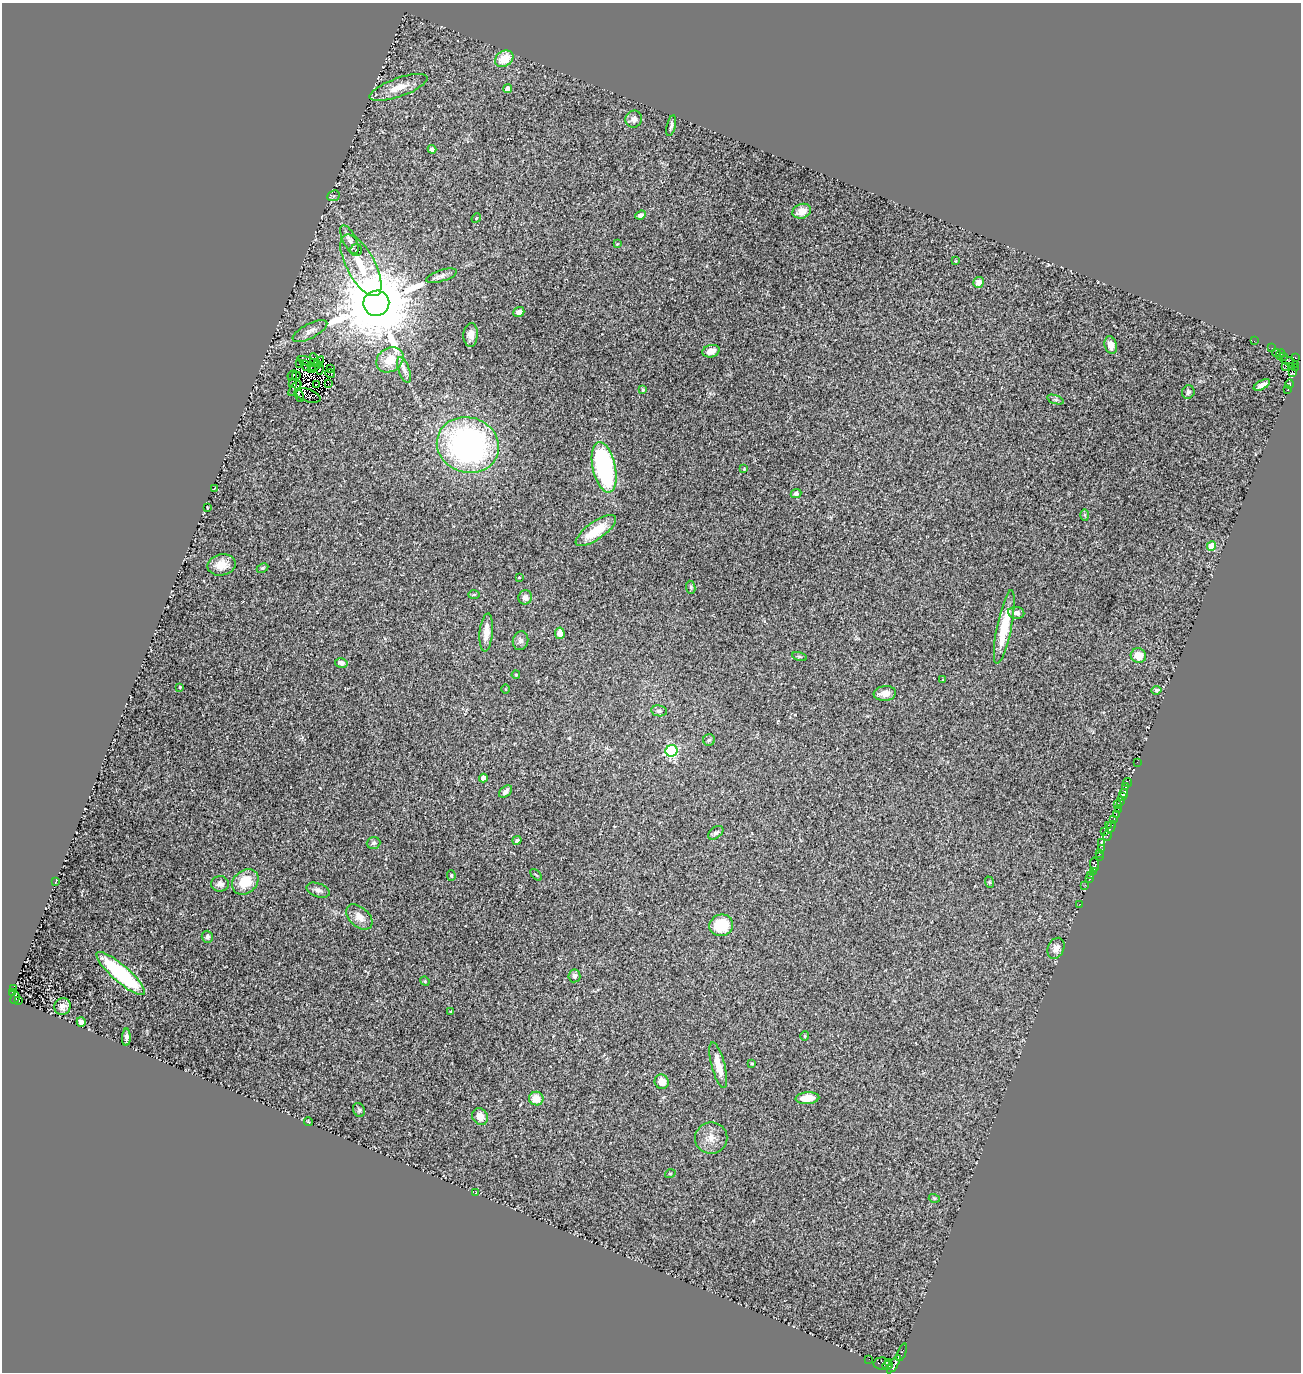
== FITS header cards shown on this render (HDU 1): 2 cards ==
NAXIS1  =                 1299
NAXIS2  =                 1370

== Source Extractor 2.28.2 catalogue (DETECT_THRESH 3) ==
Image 1299 x 1370 px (HDU 1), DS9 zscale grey, 1 PNG px = 1 image px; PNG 1303 x 1374 px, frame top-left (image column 1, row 1370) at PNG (2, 3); each listed source drawn as its Kron ellipse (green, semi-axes under 4 px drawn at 4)
Background 0.0284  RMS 0.014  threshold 0.0411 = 3 sigma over >= 5 px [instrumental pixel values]
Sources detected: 172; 11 with non-positive FLUX_AUTO (blend fragments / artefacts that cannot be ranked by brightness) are neither listed nor drawn; the other 161 listed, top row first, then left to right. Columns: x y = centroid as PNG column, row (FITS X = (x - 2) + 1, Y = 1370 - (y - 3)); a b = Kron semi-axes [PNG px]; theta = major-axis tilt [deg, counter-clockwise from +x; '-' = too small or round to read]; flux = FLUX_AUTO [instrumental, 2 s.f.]
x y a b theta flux
504 59 10 7 32 18
398 87 30 9 20 14
508 89 4 4 - 7.7
634 119 9 8 - 4.6
671 126 10 4 76 2.3
432 149 4 4 - 2.9
334 196 6 5 - 1.8
802 211 9 7 20 8.8
641 215 5 4 - 3.8
476 218 5 4 - 1.1
349 240 15 6 -63 5
617 244 4 3 - 0.77
356 250 6 5 - 2.3
955 261 2 2 - 0.67
361 265 34 14 -61 31
441 276 16 5 17 4
979 282 5 5 - 7
376 303 13 12 - 14000
519 312 6 4 21 3.2
310 331 19 7 28 5.4
471 335 12 7 87 5.9
1254 341 3 2 - 1.4
1111 345 9 6 -75 5.5
1272 348 3 2 - 3.5
711 351 9 6 16 7.4
1276 353 4 3 - 52
1280 354 5 3 - 40
1284 356 3 2 - 16
1295 358 3 3 - 68
314 359 6 3 -62 1.8
390 360 14 11 33 16
308 361 12 3 -19 1.5
1289 362 10 4 -24 160
299 364 2 2 - 0.024
306 365 6 2 -49 0.53
316 365 10 3 48 2.8
1286 366 3 2 - 2
1292 366 2 2 - 7.2
311 367 3 2 - 1.4
1296 367 3 2 - 11
319 368 6 3 -84 4.6
330 368 2 2 - 1.5
404 370 13 5 -71 3.6
1292 372 2 2 - 54
330 374 5 2 - 0.19
292 375 5 3 - 1.4
296 376 4 2 - 1
292 384 2 2 - 0.3
316 384 4 2 - 0.035
328 384 3 2 - 1.7
1289 384 4 3 - 110
1262 385 9 4 28 4.8
295 388 8 3 49 9.1
643 390 4 3 - 1.8
1288 390 3 3 - 25
1188 392 7 6 - 2.5
299 395 7 3 -66 5.5
308 395 13 6 -21 3.5
1056 400 8 4 -18 1.8
468 445 31 27 -18 250
604 467 25 11 -78 140
744 469 4 4 - 1.1
214 488 3 2 - 0.65
796 494 5 4 - 2.8
207 508 3 2 - 0.63
1085 515 6 4 -88 1.3
596 531 24 9 35 26
1211 546 5 4 - 20
221 565 14 10 11 12
262 568 6 4 27 1.3
519 577 3 2 - 0.76
691 587 6 4 -83 1.4
474 595 6 4 2 1.2
525 597 7 7 - 4.3
1016 613 8 6 -8 4
1004 627 37 7 78 35
486 632 19 6 84 10
560 633 6 4 -83 7.7
520 641 9 7 76 3.3
799 656 8 3 -19 1.1
1138 656 8 7 - 11
341 663 6 4 -14 4.1
516 675 4 3 - 0.78
943 679 4 2 - 0.57
180 687 3 2 - 0.85
506 689 4 3 - 0.84
1157 690 5 4 - 2.3
885 693 11 7 8 8.3
659 711 8 5 -9 2.2
709 740 6 6 - 1.7
671 751 6 5 - 100
1137 762 2 2 - 5.5
483 778 4 4 - 6.6
1127 783 4 3 - 12
1125 786 3 2 - 3
505 792 7 5 40 3.3
1124 793 4 2 - 0.86
1122 797 3 2 - 0.94
1121 801 3 3 - 6.5
1117 804 3 2 - 6.3
1118 810 3 2 - 65
1116 815 2 2 - 3.3
1114 819 4 3 - 15
1108 825 2 2 - 12
1111 827 6 3 57 19
1104 832 2 2 - 6
716 833 9 5 37 2.2
1107 836 4 3 - 21
517 840 5 4 - 2.7
374 843 7 6 - 2.1
1101 843 3 2 - 13
1102 849 3 3 - 4.3
1100 853 3 2 - 5.1
1099 857 2 2 - 3
1094 864 7 4 -85 34
1093 872 3 2 - 10
451 875 5 4 - 1.2
536 875 7 2 -44 0.83
1091 875 3 2 - 3.8
1090 879 2 2 - 5.3
55 882 3 2 - 5.2
245 882 14 11 40 22
989 882 6 3 -71 0.9
220 884 9 8 - 4.4
1085 885 3 2 - 2.1
318 890 12 7 -20 3.7
1080 904 2 2 - 2.6
359 917 15 9 -42 8
721 925 12 10 17 30
207 937 6 5 - 2.1
1056 948 11 8 65 6.3
121 973 31 8 -41 88
574 976 6 6 - 3.1
425 981 5 4 - 0.99
13 988 3 2 - 19
13 992 4 3 - 78
15 998 6 4 68 120
19 1001 3 2 - 16
62 1006 8 8 - 5.1
450 1012 3 2 - 1
81 1022 5 4 - 4
805 1036 4 4 - 1
126 1037 9 4 89 2.8
752 1064 3 3 - 1.1
718 1065 23 6 -75 13
662 1082 7 7 - 9.4
807 1098 12 6 5 15
536 1099 7 7 - 12
359 1110 7 5 -63 1.8
480 1117 9 7 -54 8.3
308 1122 4 2 - 0.73
711 1138 16 15 - 11
670 1174 5 3 - 0.8
475 1193 3 2 - 3.2
934 1198 5 3 - 0.9
902 1352 9 3 67 9.9
869 1359 2 2 - 2.9
889 1362 4 3 - 54
882 1364 8 6 2 28
894 1364 11 4 57 160
888 1365 5 3 - 57
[11 non-positive-flux detections neither listed nor drawn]